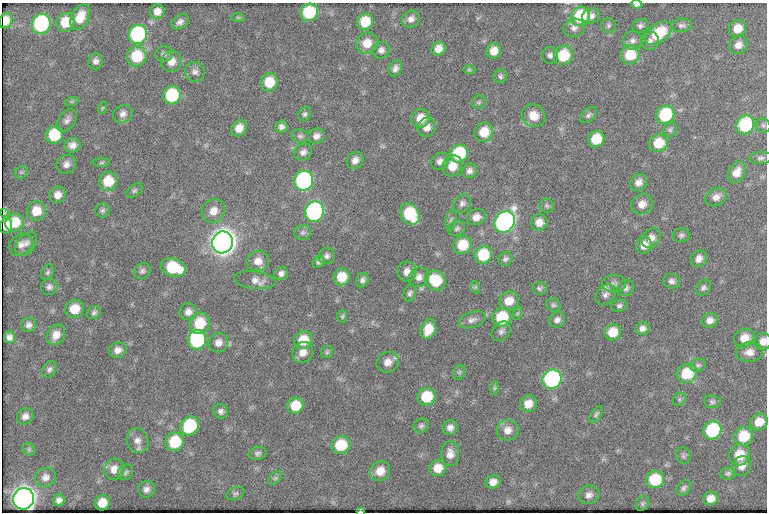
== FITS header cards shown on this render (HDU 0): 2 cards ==
NAXIS1  =                  765
NAXIS2  =                  510

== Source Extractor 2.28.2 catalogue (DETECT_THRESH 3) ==
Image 765 x 510 px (HDU 0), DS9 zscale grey, 1 PNG px = 1 image px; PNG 769 x 514 px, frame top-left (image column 1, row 510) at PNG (2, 3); each listed source drawn as its Kron ellipse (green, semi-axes under 4 px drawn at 4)
Background 51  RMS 6.2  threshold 18.5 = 3 sigma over >= 5 px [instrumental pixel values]
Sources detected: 208; all 208 listed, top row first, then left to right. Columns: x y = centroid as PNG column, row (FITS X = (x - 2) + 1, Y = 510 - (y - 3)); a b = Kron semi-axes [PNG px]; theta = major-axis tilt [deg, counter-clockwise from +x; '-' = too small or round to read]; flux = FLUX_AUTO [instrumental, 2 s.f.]
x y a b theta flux
637 4 6 4 -2 1200
157 11 7 7 - 3100
309 12 9 8 - 23000
580 16 10 9 - 21000
591 16 9 7 22 2100
80 17 13 8 64 7000
238 17 7 4 -1 590
411 19 9 8 - 2300
6 21 8 6 68 4800
65 22 9 9 - 9500
180 22 9 6 33 1900
365 22 8 8 - 10000
41 24 10 9 - 60000
609 25 7 7 - 950
681 25 10 6 4 1400
640 26 8 6 16 1200
574 28 11 9 20 2200
737 29 9 8 - 5600
658 33 15 9 37 17000
138 34 10 9 - 56000
632 40 9 9 - 2000
650 41 9 8 - 1700
367 43 11 10 - 6500
738 45 10 8 51 2900
438 49 7 6 - 3600
381 50 8 8 - 1800
494 51 8 7 - 4300
164 54 8 8 - 1300
550 55 8 8 - 1600
563 55 10 9 - 14000
630 55 10 9 - 11000
137 56 10 9 - 16000
95 61 8 7 - 1600
171 61 10 10 - 4300
395 68 8 6 65 1800
469 70 6 4 0 590
195 72 10 9 - 2000
500 76 7 6 - 980
269 82 9 8 - 9700
172 95 9 8 - 26000
72 101 7 4 19 650
479 102 7 6 - 840
102 108 6 4 70 550
123 114 10 8 34 2200
305 114 7 6 - 970
588 115 10 6 42 1200
665 115 10 8 46 25000
533 116 12 11 - 6000
420 118 9 9 - 6200
67 120 12 8 54 2100
745 125 10 9 - 33000
763 125 7 6 - 870
281 127 6 6 - 1500
426 127 9 9 - 3400
239 128 9 7 54 4100
670 130 8 6 56 1000
484 132 10 9 - 8300
54 135 9 8 - 16000
300 136 9 6 -9 1200
316 136 8 7 - 2300
596 139 8 8 - 11000
658 143 9 8 - 9700
72 145 8 7 - 2500
303 152 9 7 33 1900
459 153 9 8 - 23000
761 158 11 6 5 1300
355 160 9 7 47 2700
440 161 9 8 - 2100
101 163 8 4 1 670
66 164 10 9 - 2400
452 166 11 9 59 5400
469 171 8 7 - 1800
21 172 7 5 44 850
737 172 11 8 59 3800
108 181 9 9 - 10000
304 181 10 9 - 80000
638 182 9 7 49 2700
134 191 9 5 35 940
57 195 8 8 - 3100
716 197 11 8 27 2700
462 203 10 8 48 1600
642 204 11 9 31 3700
547 206 7 6 - 910
102 210 7 7 - 1000
36 211 9 9 - 7300
213 211 13 11 52 4500
314 212 10 9 - 93000
4 213 4 2 - 400
410 214 11 9 -58 26000
476 217 10 7 22 3200
451 220 10 6 79 1100
505 222 11 9 52 160000
539 222 8 8 - 3700
15 223 9 9 - 9500
6 226 8 6 78 3100
457 228 8 7 - 1100
303 232 8 7 - 1300
681 235 8 7 - 1200
651 238 10 8 45 3300
222 242 11 10 - 550000
26 244 13 9 52 2500
21 245 12 10 32 2700
463 245 9 9 - 11000
644 245 8 8 - 3600
483 255 9 8 - 16000
327 256 8 8 - 1400
505 259 7 6 - 1200
699 259 9 7 53 2600
258 261 11 10 - 4100
319 262 7 5 46 990
173 267 12 8 -17 21000
142 271 9 7 40 1300
48 272 8 6 64 900
407 272 10 9 - 3100
281 273 7 6 - 1700
342 277 8 8 - 8000
419 277 10 9 - 2700
255 280 21 8 -7 3300
362 280 7 6 - 1400
435 280 10 9 - 16000
672 281 8 7 - 1500
614 283 12 8 -1 2000
49 287 8 8 - 1600
475 287 6 4 -71 590
539 288 7 6 - 960
626 288 9 7 39 1500
703 288 8 6 51 1300
410 293 8 6 69 1200
605 295 11 8 47 2100
509 301 10 9 - 6000
553 305 7 6 - 950
619 306 8 6 13 1100
75 309 9 9 - 7200
188 312 8 8 - 2500
94 313 7 5 46 1100
518 313 6 4 70 600
342 316 6 5 - 650
502 318 9 9 - 19000
472 320 14 7 18 2300
557 320 8 7 - 1900
710 320 8 7 - 2400
200 323 11 10 - 12000
28 325 7 7 - 1700
428 329 10 7 66 6900
643 329 7 6 - 1800
501 331 11 8 45 1700
613 332 9 8 - 6600
56 335 11 8 59 3900
9 337 6 5 - 1700
744 338 10 9 - 5200
197 340 10 9 - 45000
303 340 9 8 - 8700
763 341 8 8 - 3100
218 343 10 9 - 2800
118 350 9 7 20 2700
303 352 11 10 - 4000
327 352 6 6 - 720
749 352 13 9 3 3500
388 362 11 10 - 3600
698 365 8 6 12 1100
49 369 9 6 54 1300
459 372 7 5 69 820
687 373 10 9 - 14000
552 379 10 9 - 78000
494 388 7 4 90 660
426 397 9 8 - 12000
679 399 7 6 - 840
712 402 8 6 -7 1000
528 404 8 8 - 4600
295 406 8 8 - 9000
221 411 7 7 - 1500
596 414 9 5 55 840
25 416 8 8 - 2300
759 422 9 8 - 5900
190 426 10 8 48 25000
421 426 8 7 - 1100
450 428 7 7 - 2100
507 430 11 10 - 3700
712 430 9 8 - 34000
743 436 10 9 - 13000
137 441 12 10 -71 3000
175 442 9 9 - 19000
341 445 9 8 - 14000
29 449 7 5 -46 710
257 453 9 6 15 1200
450 454 12 9 -89 3500
683 455 8 7 - 1000
739 455 10 10 - 8900
741 466 10 9 - 2900
438 468 8 8 - 5500
114 469 10 10 - 4300
380 471 10 9 - 5700
125 472 8 7 - 1100
728 473 8 6 6 930
45 477 10 9 - 2400
275 478 8 5 44 910
655 480 9 8 - 17000
493 482 8 6 20 2900
684 488 9 6 52 1100
146 489 8 8 - 2100
235 493 9 6 22 1100
589 495 10 9 - 2200
23 499 11 10 - 430000
711 499 7 6 - 3700
59 500 6 5 - 1800
102 503 8 7 - 5600
642 503 8 6 55 720
360 511 4 3 - 550
At the frame edge (FLAGS 8, measured only in part): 3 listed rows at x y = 637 4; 763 341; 360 511